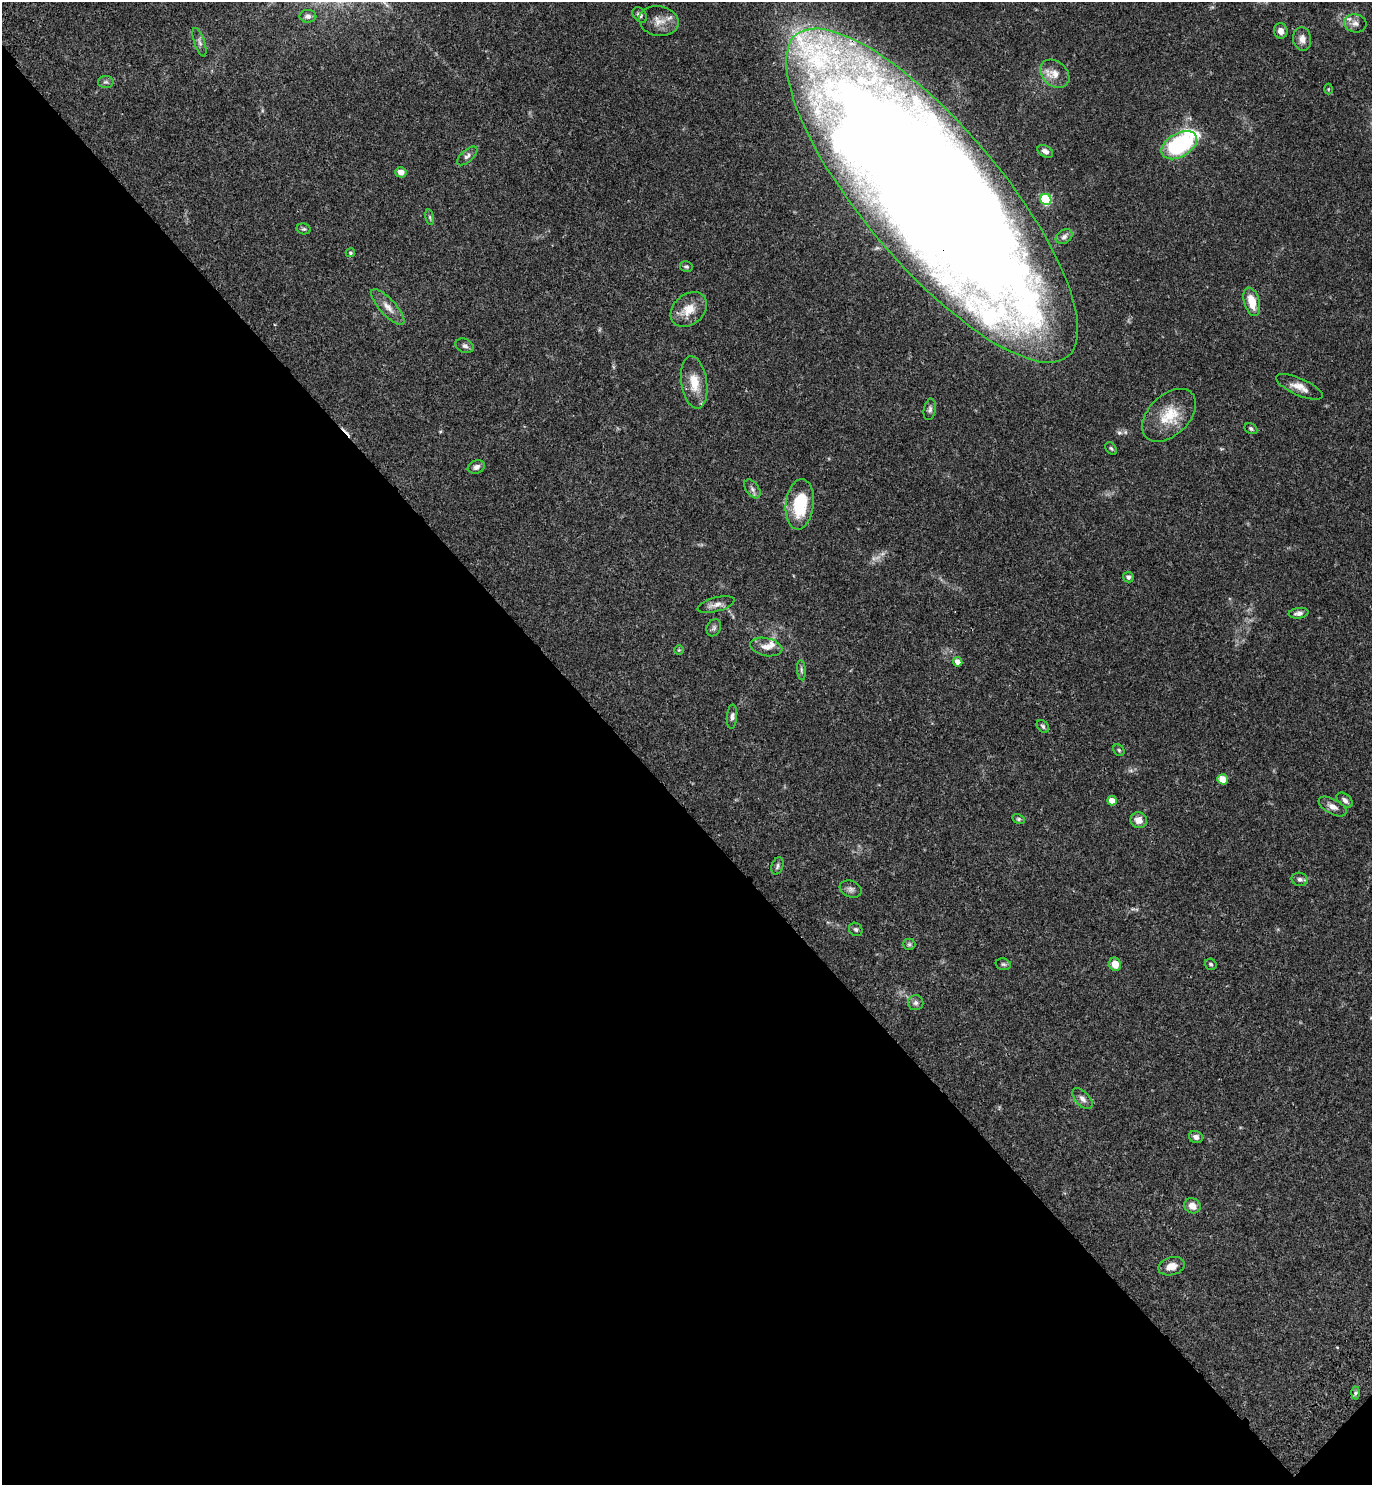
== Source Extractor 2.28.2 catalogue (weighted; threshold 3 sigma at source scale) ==
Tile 14 of 4 x 4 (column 2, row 4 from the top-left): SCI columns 1759-3128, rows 92-1574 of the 6120 x 6120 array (HDU 1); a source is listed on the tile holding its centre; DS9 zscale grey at full resolution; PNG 1374 x 1487 px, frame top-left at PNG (2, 2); each listed source drawn as its Kron ellipse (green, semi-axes under 4 px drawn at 4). Shown black and unused: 46% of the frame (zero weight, under 3 of 4 exposures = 6% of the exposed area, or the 3 px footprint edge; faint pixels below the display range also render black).
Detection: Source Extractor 2.28.2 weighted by HDU 2 'WHT'; one run over the whole footprint, this tile lists its part. Background 0.0581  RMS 0.0031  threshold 0.0138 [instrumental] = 3 sigma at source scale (4.5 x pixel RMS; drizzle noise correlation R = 1.50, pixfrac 1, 0.05/0.05 arcsec/px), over >= 5 px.
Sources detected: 73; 1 too faint to see at this stretch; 1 cosmic-ray / hot-pixel residue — neither listed nor drawn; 6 inside a brighter listed object's ellipse — not listed separately; the other 65 listed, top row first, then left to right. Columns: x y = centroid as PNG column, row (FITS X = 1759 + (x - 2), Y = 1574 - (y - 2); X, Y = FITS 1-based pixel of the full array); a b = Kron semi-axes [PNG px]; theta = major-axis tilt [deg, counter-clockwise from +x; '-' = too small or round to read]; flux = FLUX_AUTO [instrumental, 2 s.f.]
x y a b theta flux
640 15 9 6 -50 1.2
308 16 8 6 1 1
659 21 20 15 -12 3.7
1355 23 11 9 -10 1.7
1281 31 8 6 -81 1.8
1302 39 12 9 -82 1.9
200 42 15 5 -71 1.2
1055 74 16 12 -41 3.3
106 82 8 6 0 0.7
1328 89 5 3 - 0.26
1179 145 19 12 30 32
1045 151 8 5 -31 1.2
467 156 12 6 41 1.1
401 172 6 5 - 1.9
932 196 211 69 -50 1300
1046 199 6 5 - 23
430 217 8 4 -81 0.46
304 229 7 5 -13 0.55
1064 237 9 6 33 1
350 253 4 4 - 0.44
686 266 6 5 - 0.55
1252 302 14 7 -74 5.2
388 307 23 8 -48 2.8
689 309 20 15 40 5.1
465 346 9 7 -25 1
694 382 26 13 -81 6
1299 387 25 8 -24 3.1
930 409 11 6 80 0.92
1169 415 32 20 44 9.4
1251 429 7 5 -30 0.54
1111 449 7 5 -49 0.53
476 467 9 6 21 1.3
752 489 11 6 -54 1
800 504 25 14 83 13
1128 577 5 5 - 0.78
716 604 19 7 15 2
1299 613 10 5 7 1
714 628 9 7 67 0.8
766 647 16 9 -12 2.3
679 650 5 5 - 0.36
958 662 5 4 - 2.3
801 670 10 4 -85 0.65
732 717 12 5 85 1
1043 726 7 5 -47 0.61
1119 750 6 5 - 0.5
1223 779 5 5 - 6
1345 800 9 5 -40 1.1
1112 801 5 4 - 3.5
1333 807 15 7 -28 1.8
1019 819 6 4 -26 0.48
1139 820 8 8 - 2.5
777 866 9 5 70 0.76
1300 879 8 6 -14 1.1
851 889 11 8 -22 1.2
856 929 7 6 - 0.66
909 944 6 6 - 0.59
1003 964 8 5 -14 0.62
1115 964 6 6 - 3.3
1211 964 6 5 - 0.64
916 1003 8 7 - 0.96
1082 1099 13 7 -47 1.5
1196 1137 7 6 - 1.1
1192 1206 8 7 - 2.4
1172 1266 13 9 15 2.5
1355 1393 6 4 88 0.58
Overlapping masked pixels (flux is a lower limit): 1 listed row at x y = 932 196
Isophote crosses this tile's border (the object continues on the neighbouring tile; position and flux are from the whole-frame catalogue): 1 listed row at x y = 932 196